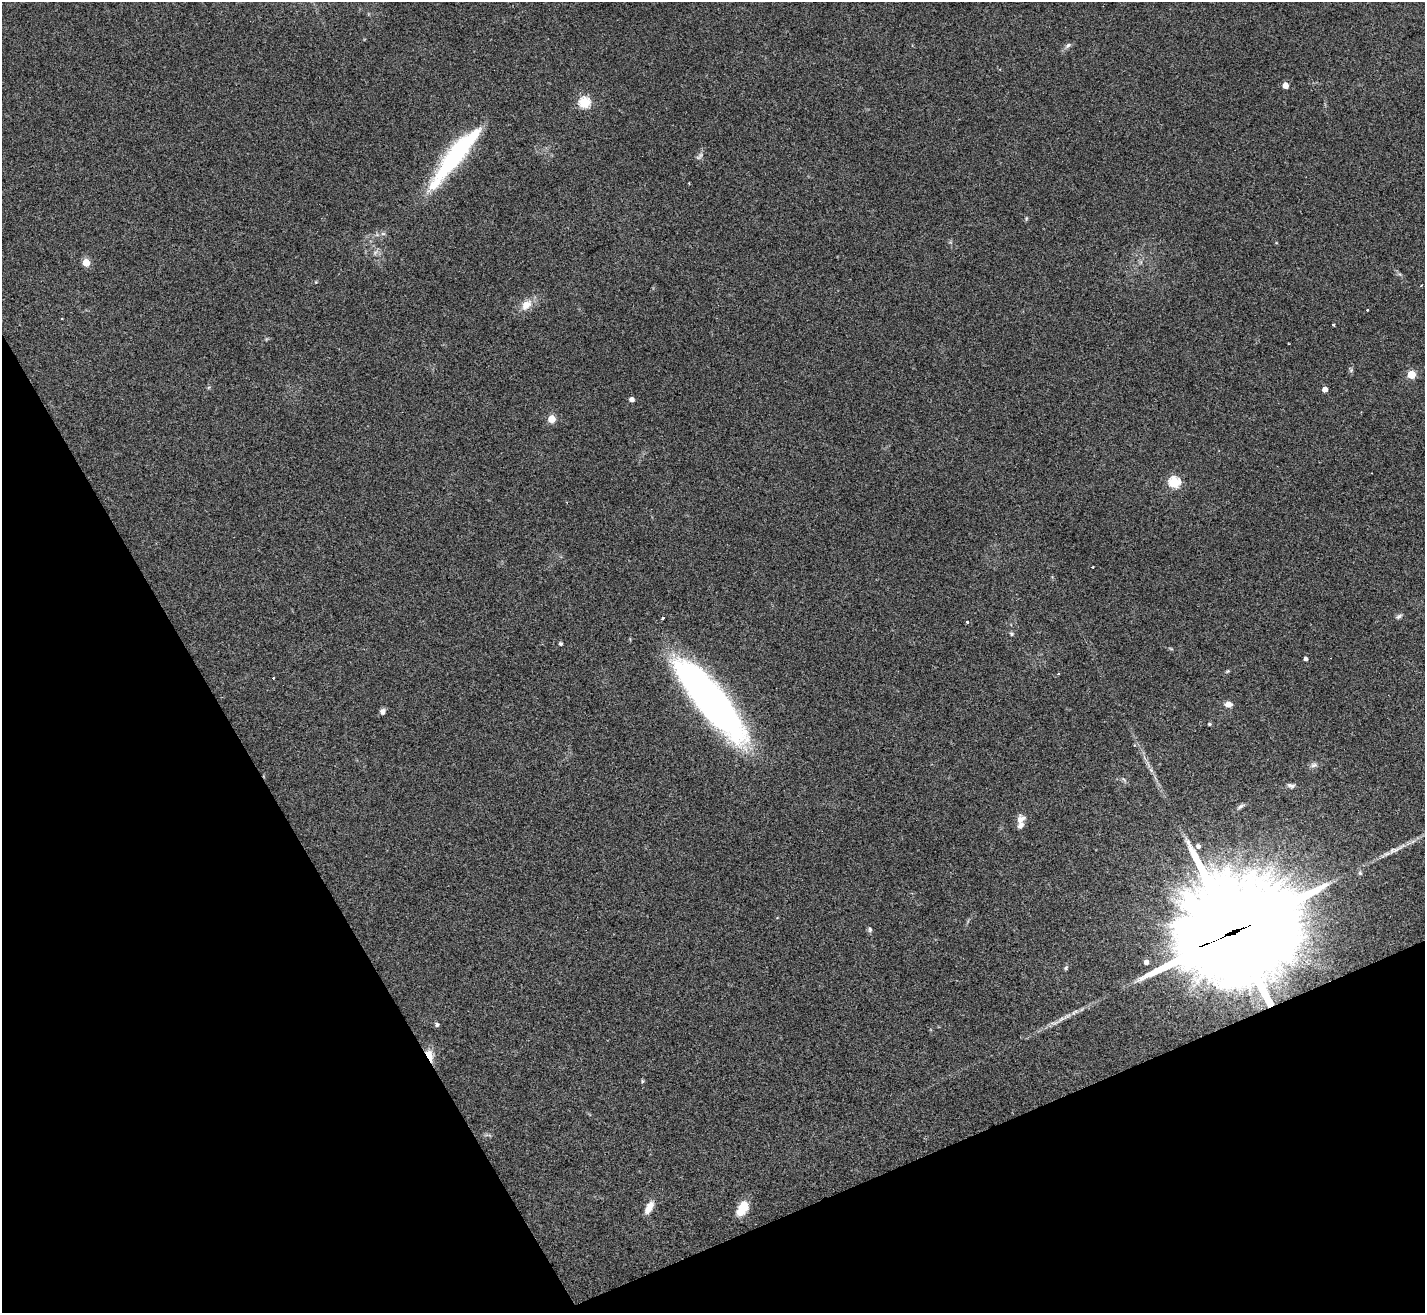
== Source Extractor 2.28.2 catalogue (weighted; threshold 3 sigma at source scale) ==
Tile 14 of 4 x 4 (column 2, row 4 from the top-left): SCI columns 1428-2850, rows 287-1597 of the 5696 x 5686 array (HDU 1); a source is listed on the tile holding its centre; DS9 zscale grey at full resolution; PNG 1427 x 1315 px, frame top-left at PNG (2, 2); no overlay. Shown black and unused: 24% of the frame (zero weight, under 2 of 3 exposures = <1% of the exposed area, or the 3 px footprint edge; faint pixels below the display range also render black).
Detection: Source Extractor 2.28.2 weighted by HDU 2 'WHT'; one run over the whole footprint, this tile lists its part. Background 0.0791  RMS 0.0075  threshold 0.0339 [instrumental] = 3 sigma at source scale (4.5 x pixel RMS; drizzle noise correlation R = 1.50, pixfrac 1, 0.05/0.05 arcsec/px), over >= 5 px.
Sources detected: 52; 1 too faint to see at this stretch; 1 cosmic-ray / hot-pixel residue — not listed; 1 inside a brighter listed object's ellipse — not listed separately; the other 49 listed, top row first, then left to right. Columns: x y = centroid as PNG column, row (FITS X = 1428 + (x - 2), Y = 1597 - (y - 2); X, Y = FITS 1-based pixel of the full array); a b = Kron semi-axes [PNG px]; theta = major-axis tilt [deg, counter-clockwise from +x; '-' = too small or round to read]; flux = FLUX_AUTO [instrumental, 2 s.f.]
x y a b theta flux
1068 45 10 6 34 2.4
1285 85 4 4 - 9
584 102 5 5 - 75
455 156 80 16 52 96
1026 219 7 4 89 0.94
383 234 7 4 -1 1.5
86 263 5 5 - 24
1421 286 3 2 - 1
526 305 16 11 46 9.2
1367 310 3 2 - 1.1
1333 325 3 3 - 3
1351 370 6 6 - 1.3
1411 374 5 5 - 31
1325 389 4 4 - 6.3
631 399 4 4 - 3.8
552 419 5 5 - 24
1174 482 5 5 - 74
1093 567 3 2 - 0.56
1399 616 9 5 32 1.9
663 618 3 3 - 2.8
967 622 3 3 - 1.9
1011 634 5 5 - 1.3
560 644 4 4 - 1.8
1306 659 4 4 - 2.6
1228 671 6 4 36 0.91
274 678 3 3 - 1.7
710 700 91 24 -51 350
1228 704 9 6 -6 4.4
382 711 7 6 - 2.6
1209 724 4 3 - 1.3
1314 765 10 6 3 2.5
1151 770 8 5 -46 2
1124 779 10 3 -50 1.2
1291 786 10 6 -16 2.3
1240 806 13 5 30 2.2
1020 819 13 10 54 5.6
1198 846 6 6 - 2.4
1395 850 38 6 30 8.8
870 929 7 5 79 1.6
1232 932 49 35 23 17000
1146 962 5 4 - 3.3
1066 968 6 5 - 1.2
1074 1012 13 5 33 3.4
1061 1019 14 4 36 3.7
437 1025 6 5 - 1.8
430 1055 17 8 -69 9.2
642 1081 6 4 24 0.97
649 1207 17 8 60 7.6
742 1209 16 9 58 16
Overlapping masked pixels (flux is a lower limit): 2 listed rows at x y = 1232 932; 430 1055